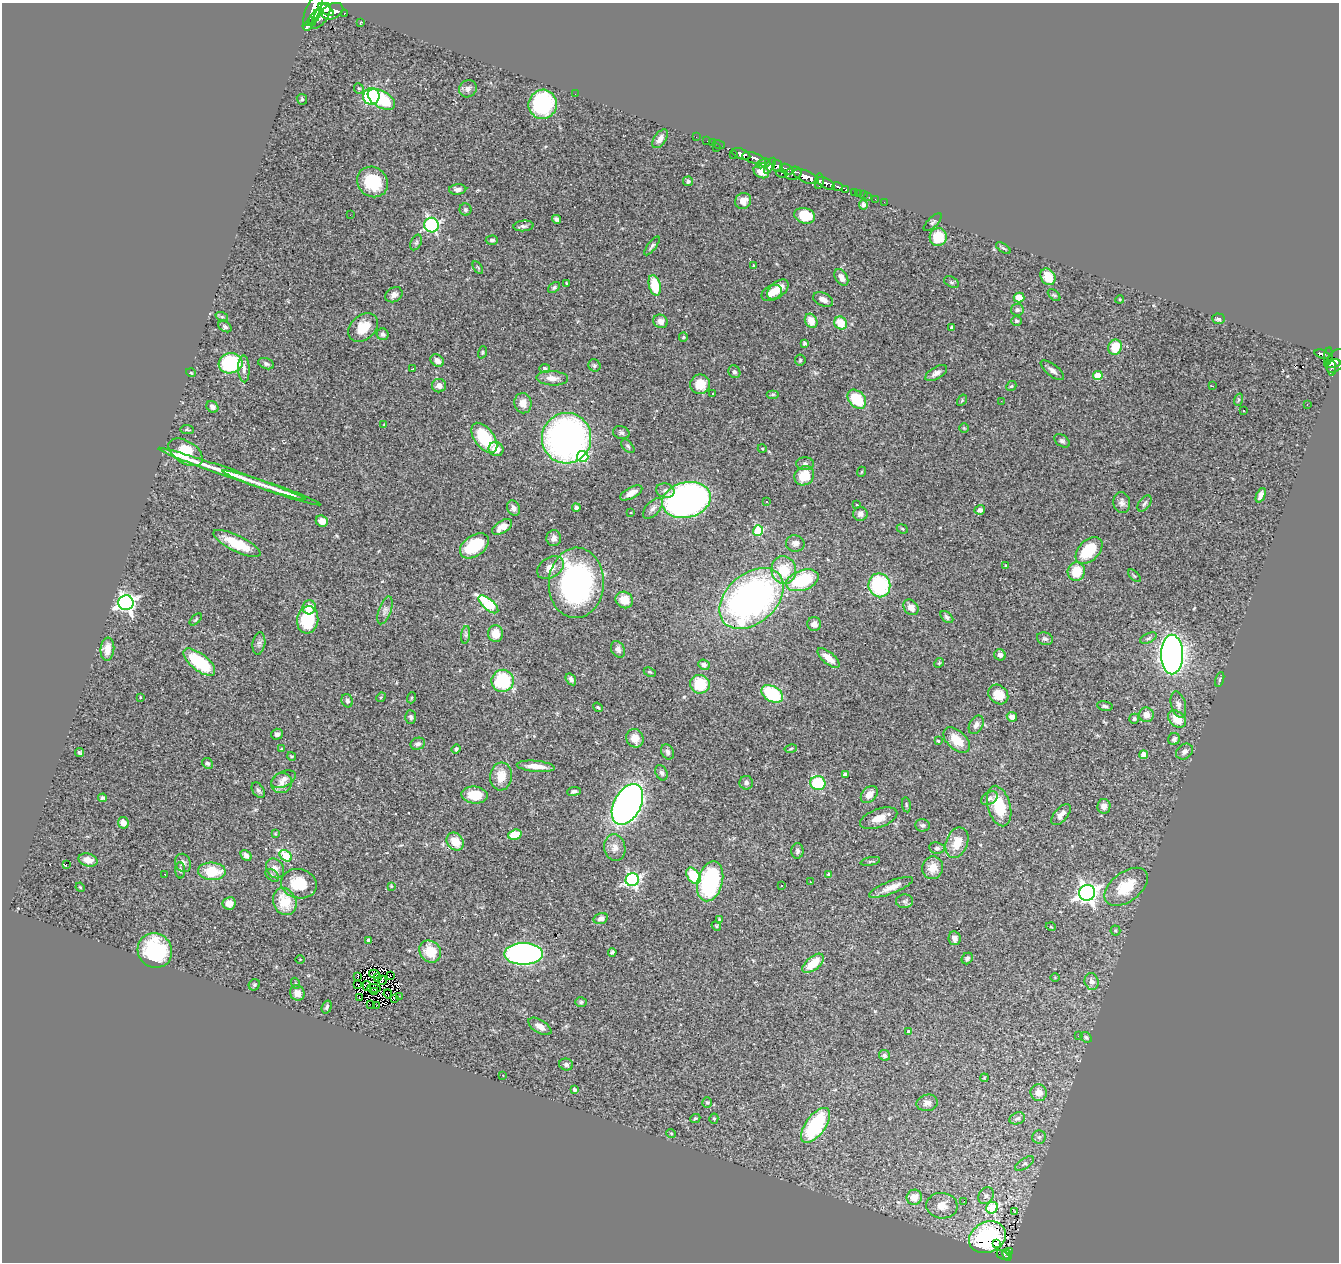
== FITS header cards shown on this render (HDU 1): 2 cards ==
NAXIS1  =                 1337
NAXIS2  =                 1260

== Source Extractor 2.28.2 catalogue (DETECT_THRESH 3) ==
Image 1337 x 1260 px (HDU 1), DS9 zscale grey, 1 PNG px = 1 image px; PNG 1341 x 1264 px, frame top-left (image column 1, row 1260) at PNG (2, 3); each listed source drawn as its Kron ellipse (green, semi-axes under 4 px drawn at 4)
Background 0.702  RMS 0.05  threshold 0.149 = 3 sigma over >= 5 px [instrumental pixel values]
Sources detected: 358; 6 with non-positive FLUX_AUTO (blend fragments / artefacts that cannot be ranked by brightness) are neither listed nor drawn; the other 352 listed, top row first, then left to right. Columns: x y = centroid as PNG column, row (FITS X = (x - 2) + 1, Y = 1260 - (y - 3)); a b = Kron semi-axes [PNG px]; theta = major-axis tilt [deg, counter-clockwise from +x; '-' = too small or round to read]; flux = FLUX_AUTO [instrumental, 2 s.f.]
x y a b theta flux
326 9 9 4 -37 690
313 10 17 7 64 1400
333 11 11 7 26 1200
344 13 3 3 - 46
321 16 14 6 58 790
315 17 8 3 57 320
312 21 4 3 - 180
361 22 3 2 - 2.1
307 26 4 2 - 53
359 88 5 4 - 5.3
468 89 9 8 - 14
575 94 2 2 - 3.2
371 96 8 8 - 240
302 99 5 5 - 4.9
381 99 15 8 -30 180
543 104 14 14 - 360
696 137 2 2 - 8.2
660 139 11 6 55 19
707 141 2 2 - 4.2
713 143 2 2 - 7.5
719 145 6 2 -18 12
716 148 3 2 - 29
741 154 10 5 -22 650
733 155 3 2 - 9.6
754 158 12 5 -16 620
763 163 8 3 19 180
770 166 9 3 59 250
777 166 6 5 - 290
787 169 7 5 -29 210
761 172 8 6 -27 29
793 173 8 6 17 460
782 174 5 3 - 79
806 177 13 6 -23 14
688 181 5 5 - 7.1
819 181 8 3 81 140
372 182 16 14 -44 140
826 183 10 5 -28 410
838 186 5 3 - 120
458 189 8 5 4 14
845 190 4 4 - 68
854 192 3 3 - 16
859 194 2 2 - 2.9
864 195 2 2 - 4.5
867 196 2 2 - 1.5
875 199 3 2 - 4.4
743 201 8 7 - 27
884 202 2 2 - 3.4
863 205 5 4 - 11
465 210 6 6 - 6.1
350 215 2 2 - 11
805 216 10 8 -16 75
556 219 5 4 - 8.5
933 222 11 5 45 7.4
432 225 7 7 - 500
523 226 10 5 4 10
938 237 9 8 - 90
492 240 6 4 3 7.4
416 242 8 5 63 5.9
652 246 11 4 53 7.4
1003 248 8 4 -34 4.7
754 266 4 3 - 6.1
478 268 7 3 -58 4.1
841 277 9 6 -60 22
1048 277 9 7 -59 45
951 282 8 5 -28 6.9
566 283 3 2 - 2.4
655 285 10 5 -76 96
554 287 7 4 38 5.8
778 289 12 7 40 45
772 293 11 7 26 32
394 295 9 7 31 17
1054 295 7 4 -43 5.8
1019 298 5 5 - 51
823 299 10 6 -24 21
1120 299 4 3 - 3
1017 310 6 6 - 9.4
222 317 6 4 -19 4.8
1219 319 6 5 - 11
661 321 7 6 - 19
811 321 7 6 - 38
1016 321 5 5 - 5.5
841 323 7 6 - 70
225 327 7 5 -33 7.4
952 327 4 3 - 7.2
363 328 17 12 41 67
383 334 6 5 - 8.6
683 337 5 4 - 3.7
804 343 3 3 - 7.2
1115 347 8 6 68 78
482 352 6 4 72 4.2
1322 354 7 4 -16 130
1328 356 9 3 81 79
800 360 5 5 - 4.7
437 361 7 5 -37 19
1336 361 13 8 56 290
231 363 12 10 8 250
1332 363 8 3 7 220
266 364 8 5 -21 8
594 365 6 5 - 6.8
1331 368 8 4 -83 220
244 369 13 5 -87 17
412 369 4 2 - 1.9
545 369 5 4 - 9.3
1052 370 14 5 -39 15
734 372 6 5 - 8.6
191 373 5 3 - 2.6
936 373 12 6 30 15
1098 376 5 4 - 94
552 378 16 7 -4 29
700 384 10 9 - 67
439 386 7 6 - 18
1011 386 5 4 - 4.7
1212 386 3 2 - 2.9
712 394 3 2 - 4.9
773 394 6 4 0 4.8
857 399 11 7 -47 120
962 400 6 4 57 3.3
1238 400 6 4 71 4.4
1001 401 2 2 - 2.1
523 403 10 8 -81 31
1307 404 2 2 - 1.7
212 407 6 5 - 14
1243 410 3 2 - 3.5
384 425 4 4 - 3
964 428 5 5 - 4.1
187 430 7 3 -6 4.3
621 433 8 6 -16 8.6
484 438 17 9 -53 170
567 438 25 24 - 1300
1062 441 8 5 -36 7.8
628 446 8 5 -46 6.4
762 448 4 3 - 2.5
496 449 8 7 - 40
186 452 19 11 -32 180
583 456 6 5 - 250
805 464 9 6 0 9.8
861 472 5 3 - 3
232 474 78 4 -19 91
804 476 10 9 - 73
271 488 52 3 -19 58
665 491 9 7 -12 14
631 493 12 5 28 23
1261 495 8 4 67 16
686 500 25 17 14 1300
767 501 3 2 - 2.6
1122 503 10 8 -78 15
1145 503 9 5 54 8.4
857 505 3 2 - 2.2
513 508 8 6 -61 17
576 508 4 3 - 13
653 508 12 6 47 15
980 510 5 4 - 8.9
631 513 3 2 - 1.9
860 514 7 7 - 14
322 521 6 5 - 28
502 527 11 6 33 33
902 529 6 4 -24 4.4
758 531 5 5 - 190
554 538 8 7 - 14
237 543 26 8 -26 110
795 543 9 8 - 18
474 546 16 10 36 140
1089 550 16 10 45 120
1006 566 4 3 - 5.9
550 568 14 10 31 32
784 570 14 12 -82 98
1076 572 9 8 - 78
1134 576 8 3 -44 4
802 580 17 10 19 210
576 583 35 27 87 700
879 585 12 11 - 270
751 598 37 24 41 1300
624 600 9 8 - 46
126 603 7 7 - 1200
488 604 12 5 -40 260
309 607 7 6 - 40
911 607 8 6 -50 23
385 610 15 6 70 16
947 617 7 4 -41 7.5
196 619 7 4 45 4.3
308 620 13 10 82 160
814 624 7 7 - 22
495 634 8 7 - 42
466 635 9 4 82 7.4
1148 638 9 4 25 7.4
1045 639 8 6 -21 8.2
259 643 11 6 81 11
107 649 11 7 84 38
618 649 9 6 -60 13
1000 655 6 5 - 11
1172 655 20 11 90 1900
829 658 13 6 -40 38
199 662 19 8 -39 200
939 663 5 4 - 3.6
704 665 6 5 - 11
650 672 6 3 -26 4.1
571 679 6 4 -56 11
1220 679 8 3 71 4.2
503 681 11 11 - 210
700 684 10 9 - 110
772 694 12 7 -30 210
998 694 11 9 -44 59
140 697 4 2 - 2.6
381 697 5 4 - 3.4
411 698 5 3 - 3
347 701 7 5 -64 8.6
1178 704 13 7 -76 16
1105 706 8 5 -10 7.2
598 707 5 3 - 4.2
1146 715 7 7 - 26
411 717 7 5 -88 7.3
1012 717 5 4 - 17
1134 719 5 5 - 6.1
1177 719 10 7 -40 58
976 725 10 6 61 14
277 734 6 5 - 9.7
635 738 9 8 - 35
1174 739 6 5 - 9.4
957 740 16 9 -43 61
938 741 3 3 - 4.2
418 744 7 6 - 10
282 749 4 4 - 3.2
456 749 5 4 - 6.3
791 749 6 3 10 3.4
668 752 8 6 -65 9.9
1184 752 9 7 38 13
80 753 4 4 - 5.5
1144 755 4 4 - 56
292 756 4 3 - 3.4
208 763 6 5 - 7.4
536 766 19 5 -5 39
661 773 8 5 -66 11
845 775 4 4 - 22
501 776 14 11 83 50
284 779 13 7 26 19
282 783 10 10 - 23
746 783 7 6 - 9.3
818 783 7 7 - 140
258 790 8 5 -56 8.4
574 791 7 4 6 9.2
475 795 13 8 -5 68
869 795 10 7 45 27
103 798 4 4 - 5.1
990 798 9 6 28 12
627 804 22 13 62 1800
906 805 7 3 -82 4
999 806 21 11 -74 100
1104 806 7 6 - 18
1061 815 12 6 49 23
879 818 19 9 19 41
123 823 6 5 - 28
922 825 7 6 - 7.3
275 834 4 3 - 3.2
515 835 7 5 17 97
455 842 10 7 -50 58
957 843 16 10 69 59
615 847 13 10 -82 25
937 848 8 5 -6 8.6
797 851 7 6 - 8.6
246 855 6 4 -48 11
286 856 7 5 -40 180
88 860 10 6 -15 31
870 861 10 3 10 5
183 863 9 7 -69 14
66 864 2 2 - 29
275 868 10 8 -55 23
932 868 11 10 - 35
180 870 8 5 -87 6.1
212 871 14 9 -3 98
165 874 2 2 - 2.3
829 874 3 2 - 4.6
272 875 8 5 -39 7.5
693 876 9 6 -53 130
632 880 7 6 - 720
710 881 20 12 75 420
810 882 2 2 - 2.1
299 884 18 14 -14 97
391 886 3 3 - 2.7
781 886 2 2 - 2.8
80 887 5 4 - 3.1
891 887 24 6 22 36
1126 887 25 14 37 110
1087 893 8 8 - 1800
905 901 8 7 - 9.1
285 902 14 11 -68 91
229 903 7 6 - 30
601 918 7 5 18 17
720 919 4 3 - 3.6
716 926 5 4 - 3.5
1051 927 5 3 - 3
1115 930 5 5 - 5
955 938 7 6 - 16
369 940 4 3 - 10
155 951 18 17 - 250
430 951 12 10 -48 72
612 952 4 3 - 6.2
523 954 19 11 0 1000
967 958 6 5 - 6.8
300 959 4 3 - 2.5
813 963 13 6 40 75
374 974 5 4 - 3.1
390 975 3 2 - 3.4
358 976 2 2 - 2.4
377 978 4 2 - 4.6
1055 978 5 3 - 2.5
382 980 4 2 - 2.4
1092 981 8 7 - 17
295 983 5 3 - 3.7
254 985 6 5 - 5.6
358 985 3 2 - 1.5
367 986 5 3 - 0.47
374 988 6 2 -4 2
374 992 3 2 - 2.8
297 993 8 7 - 29
388 994 4 2 - 0.8
399 996 3 2 - 7.6
360 998 3 2 - 860
395 998 3 2 - 3.6
581 1002 6 5 - 5
370 1004 2 2 - 340
376 1006 3 2 - 2.5
327 1007 7 4 71 7.8
540 1026 13 6 -31 21
908 1032 3 3 - 7.5
1078 1036 2 2 - 2.1
1086 1037 6 4 -40 5.4
885 1055 6 5 - 7.6
566 1065 7 6 - 9.7
503 1075 3 2 - 4.5
984 1078 4 3 - 3
575 1090 4 3 - 9.9
1039 1093 8 8 - 29
707 1102 5 5 - 4.6
927 1103 10 8 13 18
695 1118 5 4 - 4.5
1017 1118 8 5 19 9
714 1119 5 4 - 4.7
816 1125 20 9 54 320
671 1133 5 3 - 2.6
1039 1137 7 6 - 9.6
1025 1164 11 5 33 9.2
986 1196 9 7 53 12
914 1197 7 7 - 40
964 1201 3 2 - 3.5
942 1206 16 12 -6 44
992 1208 6 5 - 220
1015 1211 3 2 - 1.6
987 1237 19 15 25 370
996 1244 3 3 - 7.1
1010 1251 3 3 - 14
1003 1255 7 3 -27 26
1007 1255 6 4 -67 71
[6 non-positive-flux detections neither listed nor drawn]